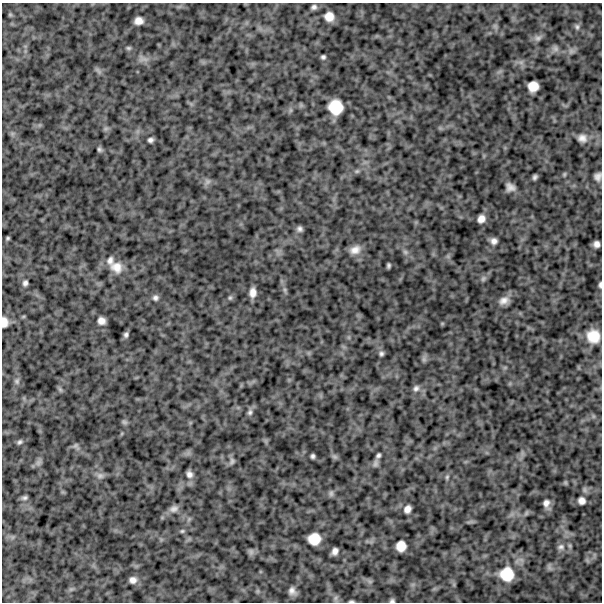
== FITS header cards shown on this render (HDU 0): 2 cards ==
NAXIS1  =                  600
NAXIS2  =                  600

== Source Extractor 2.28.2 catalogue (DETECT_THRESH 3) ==
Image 600 x 600 px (HDU 0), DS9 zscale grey, 1 PNG px = 1 image px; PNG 604 x 604 px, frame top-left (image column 1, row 600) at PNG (2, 3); no overlay
Background 1070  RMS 230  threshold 694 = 3 sigma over >= 5 px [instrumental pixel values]
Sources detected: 86; all 86 listed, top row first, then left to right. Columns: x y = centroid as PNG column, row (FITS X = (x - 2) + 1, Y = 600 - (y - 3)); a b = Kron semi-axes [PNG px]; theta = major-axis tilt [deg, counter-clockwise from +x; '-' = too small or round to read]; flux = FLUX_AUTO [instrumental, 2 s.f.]
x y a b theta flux
314 7 6 5 - 47000
10 15 6 5 - 21000
329 17 10 10 - 160000
138 21 8 7 - 120000
577 27 8 6 -82 45000
538 38 10 7 17 56000
128 48 7 5 -1 27000
555 49 9 8 - 57000
571 51 8 7 - 54000
323 57 4 4 - 33000
143 59 15 7 -12 88000
98 71 11 3 -50 35000
533 86 9 9 - 200000
336 107 13 12 - 410000
106 128 7 4 19 28000
582 138 12 11 - 110000
150 140 5 4 - 44000
99 149 6 5 - 29000
357 171 6 5 - 27000
564 174 6 4 70 21000
598 176 8 7 - 72000
535 177 5 4 - 36000
207 182 9 6 34 52000
510 187 8 7 - 85000
481 219 7 6 - 100000
300 229 6 6 - 51000
8 238 4 3 - 21000
494 241 8 7 - 73000
596 244 6 6 - 73000
355 250 13 10 22 130000
405 252 7 6 - 39000
110 260 12 9 72 78000
388 265 5 3 - 30000
116 267 17 13 -35 200000
483 279 8 6 58 42000
25 283 7 6 - 48000
600 285 7 3 86 33000
285 290 7 4 -72 30000
253 292 9 6 84 110000
155 298 8 7 - 49000
230 298 6 5 - 26000
504 301 13 9 21 110000
101 321 7 6 - 94000
4 322 11 7 -88 120000
126 335 6 5 - 39000
593 336 15 14 - 290000
381 354 6 6 - 38000
424 359 8 6 -46 40000
17 381 8 7 - 46000
416 388 10 8 60 64000
60 389 8 5 -45 28000
250 412 9 7 81 48000
124 422 8 5 -26 31000
19 442 7 5 46 35000
75 445 8 5 44 32000
378 455 6 4 54 37000
313 456 4 4 - 35000
335 457 8 5 -31 34000
232 461 9 7 65 48000
38 463 10 6 63 52000
376 463 10 6 81 42000
189 474 9 8 - 77000
100 476 10 8 0 64000
447 477 7 5 77 30000
331 493 9 6 90 35000
25 498 7 5 6 38000
582 501 8 8 - 80000
546 503 10 8 -81 90000
174 509 12 9 21 80000
407 509 9 7 61 88000
526 513 7 6 - 29000
182 531 6 5 - 26000
314 539 11 10 - 270000
401 546 9 8 - 190000
561 547 10 9 - 75000
335 551 7 5 64 76000
251 552 9 7 -71 41000
587 560 7 4 -56 28000
507 574 18 17 - 420000
133 580 8 8 - 86000
71 589 7 4 18 30000
258 591 7 4 71 21000
292 591 7 6 - 81000
335 598 7 5 89 36000
351 601 5 2 - 22000
392 601 5 4 - 30000
At the frame edge (FLAGS 8, measured only in part): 5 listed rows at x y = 598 176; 600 285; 4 322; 351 601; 392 601